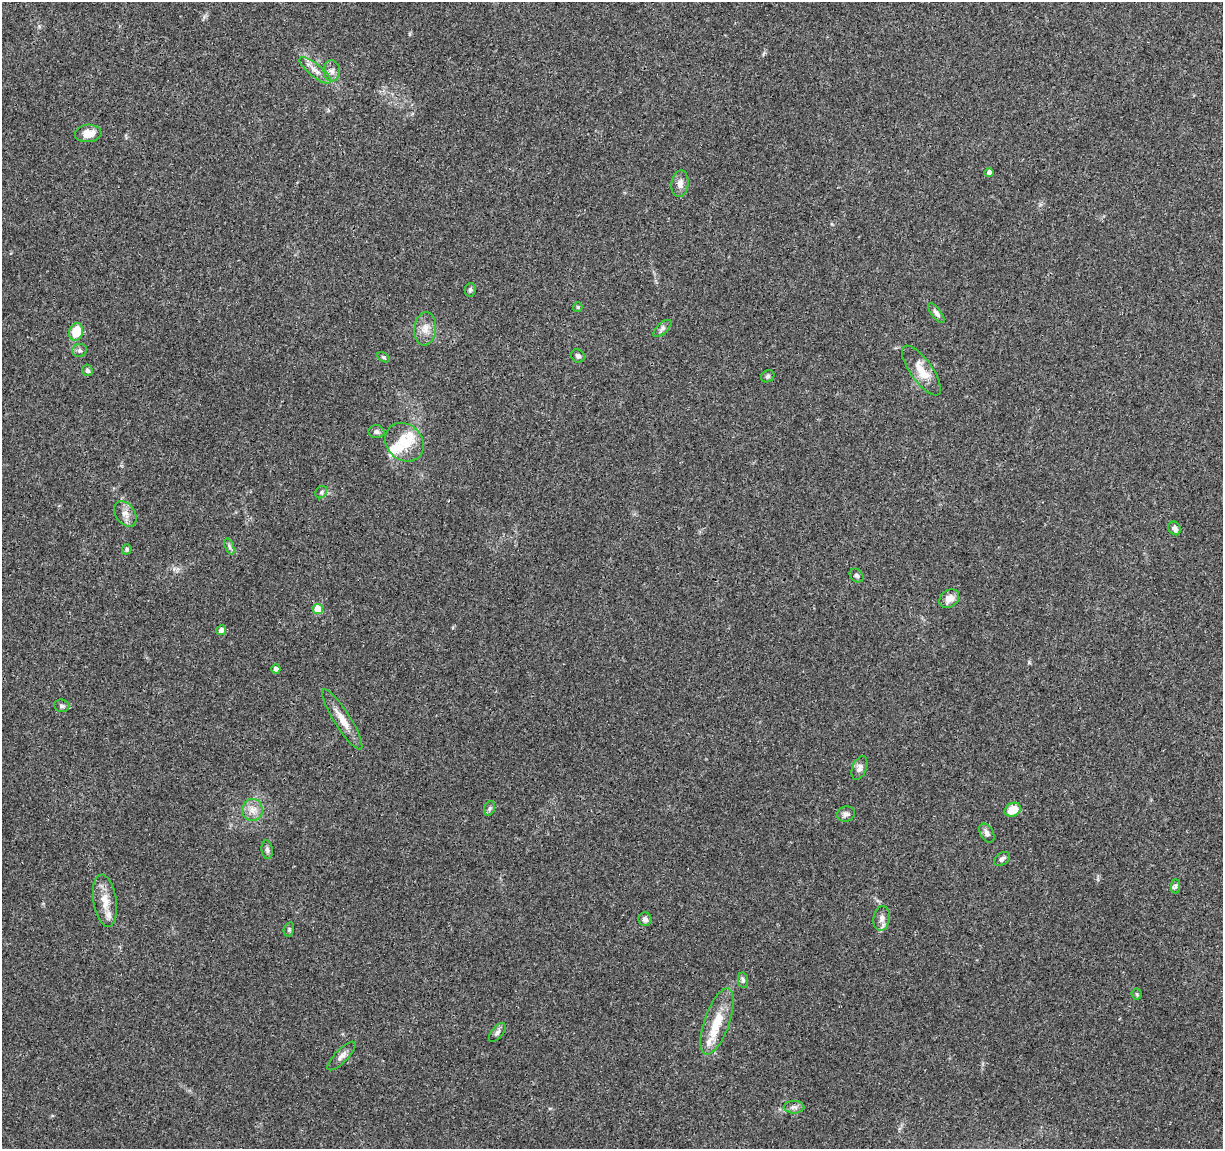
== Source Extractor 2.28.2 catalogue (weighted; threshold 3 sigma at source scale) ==
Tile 10 of 4 x 4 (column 2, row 3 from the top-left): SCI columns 1226-2446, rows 1378-2524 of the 4906 x 5106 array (HDU 1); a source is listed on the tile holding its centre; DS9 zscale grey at full resolution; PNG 1225 x 1151 px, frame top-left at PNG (2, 2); each listed source drawn as its Kron ellipse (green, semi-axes under 4 px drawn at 4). Shown black and unused: <1% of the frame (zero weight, under 3 of 4 exposures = <1% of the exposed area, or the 3 px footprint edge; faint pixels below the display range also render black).
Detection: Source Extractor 2.28.2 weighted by HDU 2 'WHT'; one run over the whole footprint, this tile lists its part. Background 0.0368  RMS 0.0035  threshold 0.0156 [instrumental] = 3 sigma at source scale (4.5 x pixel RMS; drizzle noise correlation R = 1.50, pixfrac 1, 0.0396/0.0396 arcsec/px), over >= 5 px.
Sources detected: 54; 4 inside a brighter listed object's ellipse — not listed separately; the other 50 listed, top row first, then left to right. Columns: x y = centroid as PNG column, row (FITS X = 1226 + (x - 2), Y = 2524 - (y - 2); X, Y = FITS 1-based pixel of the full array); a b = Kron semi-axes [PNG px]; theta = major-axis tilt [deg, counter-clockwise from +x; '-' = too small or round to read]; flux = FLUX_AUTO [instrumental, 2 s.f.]
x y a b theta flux
315 70 19 6 -39 2.5
332 71 10 8 -86 1.6
88 133 13 8 4 4.2
989 172 4 4 - 1.5
680 184 13 8 82 2.2
470 290 7 5 79 0.74
578 307 5 4 - 0.42
936 313 12 5 -53 1.3
662 328 11 5 43 1
425 329 17 10 83 3.6
76 332 9 6 73 8
79 350 7 6 - 0.86
578 356 7 6 - 1
383 357 6 4 -31 0.46
87 370 6 5 - 0.9
921 371 29 11 -54 6.4
768 376 7 5 32 0.71
376 432 8 6 -4 1.1
404 442 21 17 -45 8.4
321 492 6 5 - 0.71
125 514 14 9 -54 2.5
1175 528 7 6 - 1.3
229 546 9 4 -71 0.72
127 549 5 4 - 0.67
857 575 8 6 -43 0.8
949 599 11 8 40 3
318 609 5 5 - 8.6
221 630 5 5 - 1.6
276 669 4 4 - 1.4
62 706 7 6 - 0.91
342 719 35 8 -58 4.8
859 768 12 7 68 1.7
490 808 7 5 72 0.8
252 810 11 10 - 2.9
1013 810 8 6 26 5.7
846 814 9 7 21 1.2
987 833 10 6 -61 1.3
267 850 9 5 -82 0.96
1002 859 9 6 35 1
1176 886 7 4 89 0.75
105 901 26 11 -82 5.5
882 918 12 8 83 1.9
645 919 7 6 - 1.3
289 929 7 5 76 0.6
743 980 8 5 -82 0.82
1137 994 5 5 - 0.47
717 1021 35 12 71 9.6
497 1032 11 5 51 1.1
342 1056 19 6 45 1.9
794 1107 10 6 0 1.2